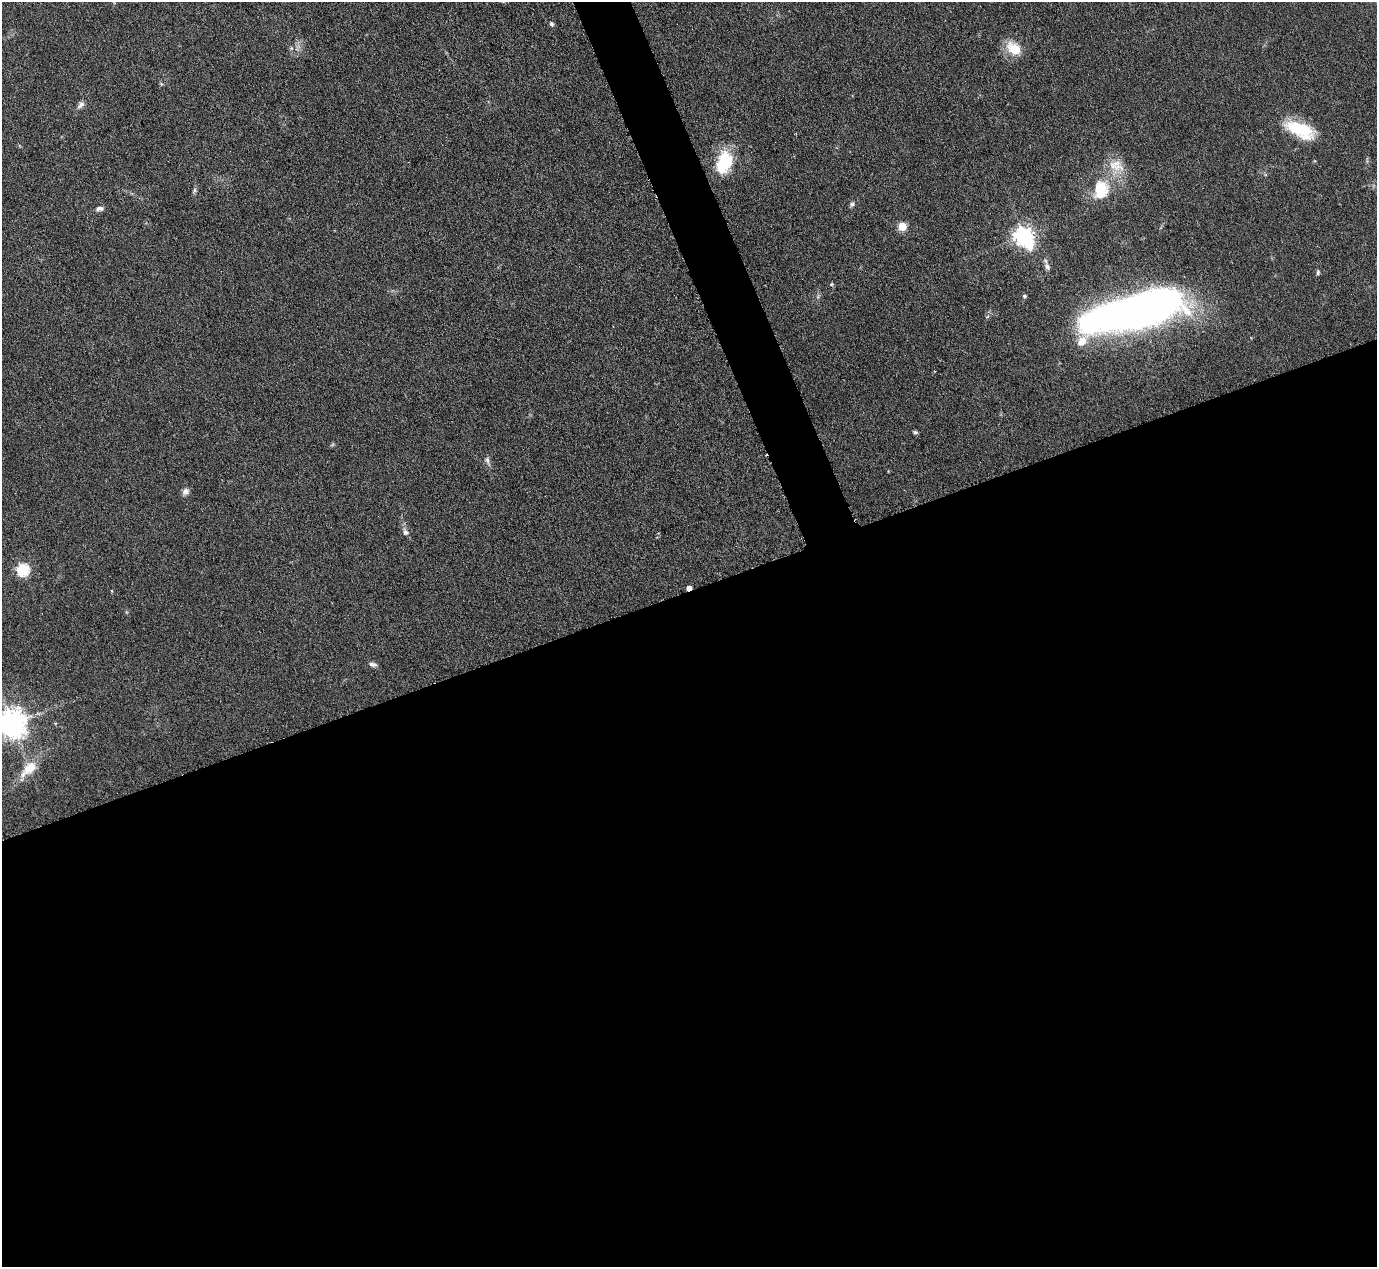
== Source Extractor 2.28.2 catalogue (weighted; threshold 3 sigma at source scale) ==
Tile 15 of 4 x 4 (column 3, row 4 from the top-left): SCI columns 2753-4127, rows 149-1413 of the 5503 x 5489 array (HDU 1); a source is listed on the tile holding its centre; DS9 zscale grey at full resolution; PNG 1379 x 1269 px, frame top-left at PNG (2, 2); no overlay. Shown black and unused: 55% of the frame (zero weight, under 3 of 6 exposures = <1% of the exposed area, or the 3 px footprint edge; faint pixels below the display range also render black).
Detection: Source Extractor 2.28.2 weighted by HDU 2 'WHT'; one run over the whole footprint, this tile lists its part. Background 0.0746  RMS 0.0042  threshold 0.0172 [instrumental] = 3 sigma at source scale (4.09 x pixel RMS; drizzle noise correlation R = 1.36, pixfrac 0.8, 0.05/0.05 arcsec/px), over >= 5 px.
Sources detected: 29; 1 inside a brighter object's white glare — not listed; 1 inside a brighter listed object's ellipse — not listed separately; the other 27 listed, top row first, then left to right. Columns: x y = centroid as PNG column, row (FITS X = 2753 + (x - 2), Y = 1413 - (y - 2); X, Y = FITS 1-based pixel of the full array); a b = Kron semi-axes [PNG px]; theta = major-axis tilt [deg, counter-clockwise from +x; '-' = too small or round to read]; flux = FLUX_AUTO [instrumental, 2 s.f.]
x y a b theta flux
551 24 6 5 - 0.92
291 48 6 4 -72 0.55
1014 49 14 9 -34 11
81 105 12 6 42 1.7
1300 129 36 15 -23 19
725 161 24 17 89 17
1116 166 24 16 -25 8.2
1101 189 22 16 81 14
194 190 9 4 65 0.88
852 204 7 6 - 0.97
100 208 10 6 5 1.4
902 226 5 5 - 16
1024 236 8 7 - 210
1047 266 9 7 -60 1.6
1318 272 7 4 80 0.73
832 284 6 4 89 0.46
1024 296 5 4 - 0.59
1142 310 61 26 24 360
915 432 6 4 -10 0.71
487 460 13 5 -75 1.4
186 491 9 8 - 1.7
405 532 10 6 -70 1.6
23 570 6 6 - 51
689 588 4 4 - 2.7
373 664 9 5 -16 1.5
12 724 8 8 - 600
29 769 31 14 47 9.4
Overlapping masked pixels (flux is a lower limit): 1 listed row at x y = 689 588
Isophote crosses this tile's border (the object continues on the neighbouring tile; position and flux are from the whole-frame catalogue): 1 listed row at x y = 12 724